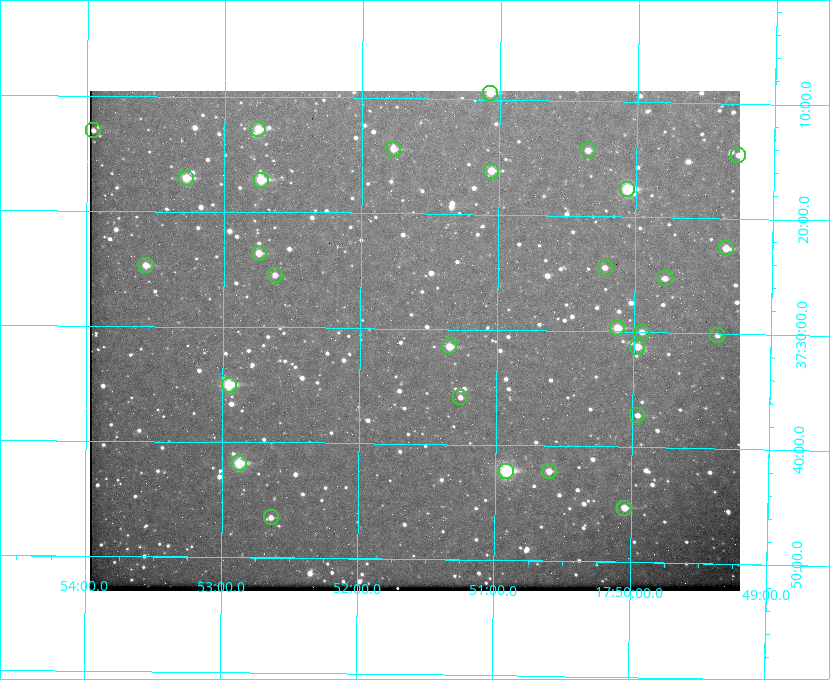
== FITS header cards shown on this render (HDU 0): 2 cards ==
NAXIS1  =                  650 / Width of table row in bytes
NAXIS2  =                  500 / Number of rows in table

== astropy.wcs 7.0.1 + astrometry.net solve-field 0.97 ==
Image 650 x 500 px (HDU 0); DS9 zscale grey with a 90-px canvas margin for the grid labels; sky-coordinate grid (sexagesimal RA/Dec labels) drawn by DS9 from the SOLVED WCS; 29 Tycho-2 reference stars matched to detected sources circled (green)
Header WCS: none
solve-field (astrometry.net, Tycho-2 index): SOLVED blind (the file carries no WCS)
Solved WCS: RA---TAN-SIP/DEC--TAN-SIP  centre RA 17:51:36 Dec +37:31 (267.90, +37.52 deg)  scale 5.21 arcsec/px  FOV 56.5' x 43.5'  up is +179 deg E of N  parity flipped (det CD > 0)
(file carries no celestial WCS; the grid is the blind solution)
Tycho-2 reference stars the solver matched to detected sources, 29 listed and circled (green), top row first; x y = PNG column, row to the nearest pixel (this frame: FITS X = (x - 90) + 1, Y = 500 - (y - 91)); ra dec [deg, ICRS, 3 dp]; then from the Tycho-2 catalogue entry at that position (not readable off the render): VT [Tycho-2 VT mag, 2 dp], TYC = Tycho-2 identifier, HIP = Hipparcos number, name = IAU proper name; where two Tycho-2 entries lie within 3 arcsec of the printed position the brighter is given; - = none
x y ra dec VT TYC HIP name
490 93 267.768 +37.157 9.98 2620-745-1 - -
258 129 268.189 +37.213 9.71 2620-542-1 - -
93 130 268.489 +37.217 11.29 2620-732-1 - -
393 149 267.943 +37.240 10.39 2620-505-1 - -
588 150 267.589 +37.238 11.09 2619-212-1 - -
738 155 267.316 +37.242 12.03 2619-611-1 - -
491 171 267.764 +37.270 10.17 2620-784-1 - -
186 178 268.319 +37.285 9.88 2620-536-1 - -
261 180 268.183 +37.286 8.98 2620-786-1 87506 -
627 189 267.517 +37.293 8.96 2619-379-1 - -
726 248 267.335 +37.377 10.60 2619-634-1 - -
259 253 268.186 +37.393 10.44 2620-175-1 - -
146 265 268.392 +37.412 10.60 2620-800-1 - -
605 268 267.555 +37.408 11.50 2619-358-1 - -
275 275 268.156 +37.424 11.25 2620-712-1 - -
665 278 267.445 +37.422 11.17 2619-451-1 - -
617 328 267.531 +37.495 10.07 2619-274-1 - -
642 332 267.485 +37.500 11.33 2619-40-1 - -
717 335 267.347 +37.503 12.15 3088-638-1 - -
449 346 267.836 +37.525 9.96 3089-889-1 - -
637 347 267.494 +37.522 10.35 3088-270-1 - -
229 385 268.239 +37.584 8.64 3089-755-1 - -
460 397 267.815 +37.598 11.54 3089-1081-1 - -
637 415 267.491 +37.621 11.40 3088-1284-1 - -
239 463 268.219 +37.697 8.93 3089-671-1 - -
506 471 267.730 +37.705 8.13 3089-1203-1 87349 -
549 471 267.652 +37.703 11.04 3089-693-1 - -
624 508 267.512 +37.755 10.10 3089-2332-1 - -
271 517 268.159 +37.775 11.22 3089-2245-1 - -